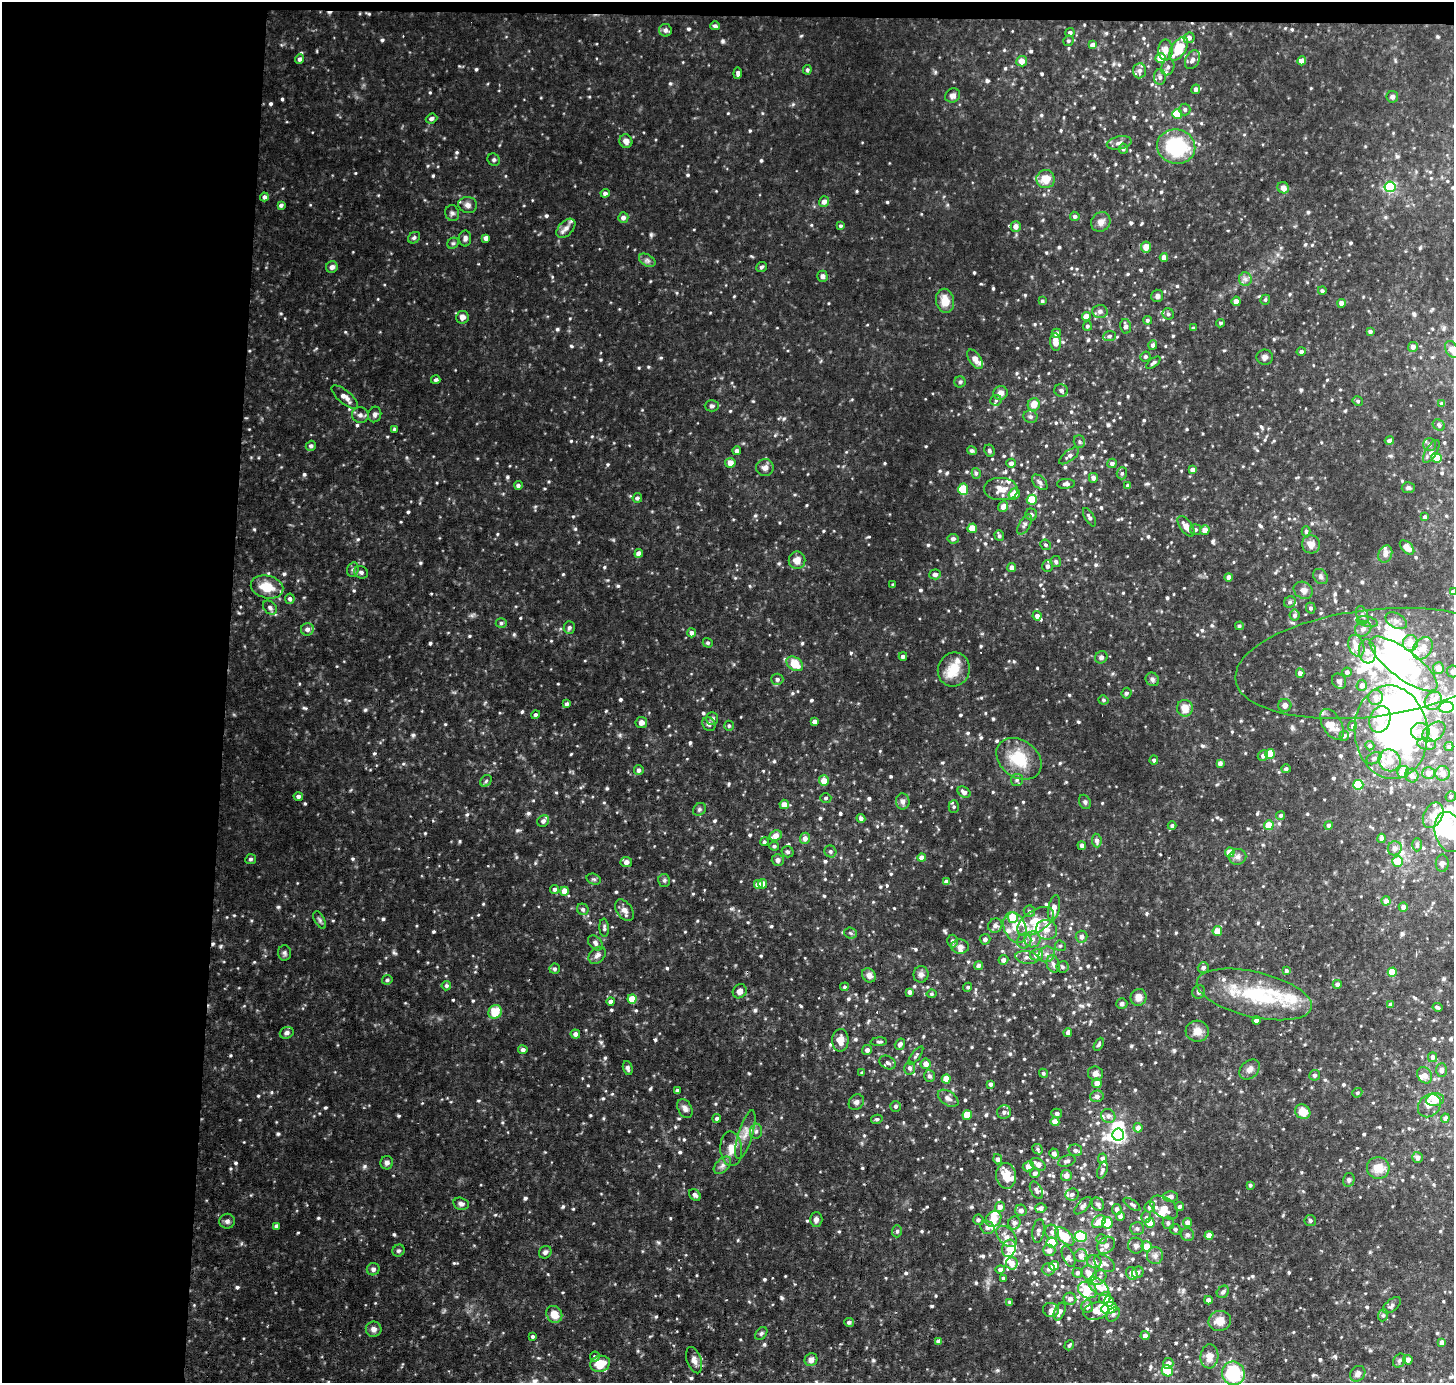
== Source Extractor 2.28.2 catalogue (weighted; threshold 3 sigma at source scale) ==
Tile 1 of 3 x 3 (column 1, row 1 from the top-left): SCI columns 169-1620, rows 3012-4392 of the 4525 x 4500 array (HDU 1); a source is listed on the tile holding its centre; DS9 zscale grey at full resolution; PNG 1456 x 1385 px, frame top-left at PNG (2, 2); each listed source drawn as its Kron ellipse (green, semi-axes under 4 px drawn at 4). Shown black and unused: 16% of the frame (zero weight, under 3 of 6 exposures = <1% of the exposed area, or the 3 px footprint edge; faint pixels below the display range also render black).
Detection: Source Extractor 2.28.2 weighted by HDU 2 'WHT'; one run over the whole footprint, this tile lists its part. Background 0.054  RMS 0.0075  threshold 0.0305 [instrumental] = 3 sigma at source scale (4.09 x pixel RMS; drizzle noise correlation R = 1.36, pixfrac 0.8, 0.05/0.05 arcsec/px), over >= 5 px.
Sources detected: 1016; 18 inside a brighter object's white glare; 4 cosmic-ray / hot-pixel residue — neither listed nor drawn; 55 inside a brighter listed object's ellipse — not listed separately; of the other 939, all 500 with FLUX_AUTO >= 1.23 (the completeness limit of this list) listed and drawn (439 fainter detections not listed), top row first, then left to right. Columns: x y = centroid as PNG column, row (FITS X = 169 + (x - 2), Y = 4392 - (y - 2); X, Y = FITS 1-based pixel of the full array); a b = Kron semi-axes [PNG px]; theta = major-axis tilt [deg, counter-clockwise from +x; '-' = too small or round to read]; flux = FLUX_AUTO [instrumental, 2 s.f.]
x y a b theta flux
715 26 5 4 - 1.7
665 30 6 6 - 2.6
1070 33 4 4 - 1.8
1189 38 5 5 - 2.7
1068 41 5 5 - 1.3
1092 45 4 4 - 3.7
1178 49 13 7 57 22
1166 50 10 7 87 6.2
1161 58 5 5 - 12
300 59 5 4 - 1.9
1192 60 10 7 62 3.7
1022 61 5 5 - 5.1
1302 61 4 4 - 6.5
1168 67 8 6 70 2.5
807 70 5 4 - 1.4
1139 71 7 6 - 2.7
738 73 5 4 - 2.2
1160 77 8 6 -89 2.4
1196 89 5 4 - 2.6
953 96 8 7 - 3.2
1392 97 6 5 - 2
1185 109 6 5 - 1.8
1177 114 5 5 - 24
431 118 6 4 22 1.8
626 141 7 6 - 3.5
1119 143 12 6 12 3
1176 147 19 17 -15 52
1123 149 5 4 - 1.7
494 160 6 6 - 1.3
1046 179 9 9 - 9.5
1390 187 5 5 - 78
1283 188 6 5 - 4.7
605 193 4 4 - 2.4
264 197 4 4 - 2.1
824 202 5 5 - 3.6
281 205 4 4 - 1.9
468 205 9 8 - 3.1
452 213 8 7 - 1.9
1075 216 5 4 - 1.6
623 218 5 5 - 3
1101 222 10 9 - 3.8
840 226 4 4 - 1.3
1016 226 5 5 - 4.2
566 228 11 7 46 3.7
414 238 6 5 - 1.4
465 238 8 6 90 2.2
486 238 4 4 - 3.3
453 243 6 5 - 1.3
1146 247 5 5 - 6.1
1164 257 4 4 - 4.7
647 260 9 5 -29 2.1
332 267 6 5 - 2.8
761 267 5 4 - 1.5
822 276 5 5 - 2.5
1245 279 7 6 - 2.4
1322 291 4 4 - 1.3
1157 296 6 6 - 2.1
1265 300 5 4 - 1.2
945 301 12 9 -81 9.5
1042 301 4 4 - 1.3
1236 301 5 4 - 4
1341 303 4 4 - 4.2
1100 311 7 6 - 2.4
1168 314 5 5 - 1.5
462 317 6 6 - 3.5
1086 317 4 4 - 9.4
1147 320 4 4 - 1.4
1221 323 4 4 - 1.4
1087 326 5 4 - 1.4
1126 326 7 5 -78 2.9
1193 328 4 3 - 1.3
1370 331 4 4 - 1.8
1056 333 5 4 - 3
1109 336 6 5 - 1.4
1056 342 9 5 -84 7
1153 345 5 4 - 1.7
1413 347 5 5 - 2.8
1452 349 9 6 -60 5.5
1301 351 4 4 - 1.8
1145 357 5 5 - 1.4
1265 357 8 7 - 2.5
975 359 11 6 -56 5.3
1153 363 8 4 38 1.5
436 380 5 4 - 1.5
960 382 5 5 - 1.2
1061 390 7 6 - 1.9
1001 393 7 7 - 3.7
345 397 16 6 -40 5
996 400 6 5 - 1.4
1358 401 5 4 - 1.4
1034 404 6 6 - 8.4
1442 404 4 4 - 2.3
712 406 7 5 2 1.7
375 414 8 6 74 2.1
360 415 8 7 - 2.6
1030 417 7 6 - 1.7
1439 425 6 5 - 1.4
394 429 4 3 - 1.3
1389 440 4 4 - 1.9
1079 442 6 5 - 1.4
1429 444 6 6 - 1.7
311 446 5 5 - 2
737 451 4 4 - 2.2
972 451 5 3 - 1.7
989 451 6 5 - 1.6
1431 452 13 5 58 2.4
1069 456 12 5 37 2.7
1437 458 5 4 - 11
730 463 5 5 - 6.1
1011 463 4 4 - 2.4
1112 463 5 4 - 2.7
765 468 9 8 - 3.2
1192 470 4 4 - 3.3
976 473 5 4 - 1.4
1122 473 6 5 - 1.3
1093 478 5 4 - 2.7
1040 482 9 5 -45 2.1
1066 484 9 5 3 2.2
518 485 4 4 - 1.6
1128 486 4 3 - 2.3
1408 488 6 5 - 1.5
963 489 5 5 - 17
1001 489 17 11 -3 7.6
1014 494 6 5 - 8.9
637 498 5 4 - 1.5
1032 500 5 5 - 17
1003 507 5 4 - 4.3
1031 514 6 6 - 1.5
1089 517 10 4 -60 2.1
1425 517 4 3 - 1.8
1025 524 11 5 60 2.2
1186 526 12 6 -54 5.5
972 528 5 4 - 10
1195 529 5 5 - 1.4
1205 530 5 4 - 5.6
1306 531 5 4 - 1.7
999 536 5 4 - 1.4
953 539 5 5 - 2.1
1311 544 9 9 - 5.5
1046 545 5 5 - 1.3
1407 547 9 5 -44 5.1
639 553 4 4 - 5.7
1385 554 9 6 71 3.6
797 560 9 8 - 5.9
1056 562 5 5 - 1.6
1047 566 6 5 - 2.2
1012 567 4 4 - 3.9
353 570 7 5 70 1.7
361 572 7 6 - 1.7
935 574 6 5 - 2.3
1229 577 4 4 - 3.5
1321 577 8 6 -48 2
893 585 3 3 - 1.4
267 587 16 11 -12 15
1303 590 10 8 -29 3.8
1453 592 4 4 - 2.4
290 599 5 5 - 1.7
1290 602 6 5 - 1.6
270 608 8 6 -44 2.2
1311 608 5 4 - 1.5
1295 615 5 5 - 2
1362 615 9 5 -68 1.9
1037 616 4 4 - 2.8
1396 621 11 7 -29 3.6
1367 622 10 5 -11 2.2
501 623 5 5 - 1.4
1239 626 4 4 - 1.7
569 628 6 5 - 1.6
307 629 6 6 - 2.8
1363 629 8 7 - 3.3
691 633 4 4 - 2.1
708 643 5 4 - 1.3
1410 643 8 7 - 8.3
1356 646 11 7 -70 10
1422 648 12 9 54 7
1367 651 12 8 -83 5.3
903 656 4 3 - 1.6
1101 657 6 6 - 1.9
1370 663 135 53 7 180
795 664 9 6 -34 14
1404 664 41 14 -37 67
1438 668 6 5 - 5.7
954 669 17 15 68 14
1452 671 6 6 - 2.2
1347 672 4 4 - 2.2
1300 673 4 4 - 3.1
777 679 6 5 - 2.3
1152 679 7 6 - 1.7
1339 681 8 6 -57 2.6
1362 685 5 5 - 3.5
1126 693 5 5 - 1.6
1376 697 7 7 - 4.6
1103 700 5 4 - 1.3
1433 701 9 8 - 7.4
567 704 4 4 - 1.8
1285 705 6 6 - 3.3
1446 707 7 5 8 28
1185 708 8 8 - 8
536 715 4 4 - 1.4
712 718 6 6 - 1.6
1380 719 13 10 70 6.9
814 722 4 4 - 3.1
641 723 6 5 - 3.3
709 724 7 6 - 2.4
1332 724 17 9 -60 6.7
729 726 5 5 - 1.4
1353 726 5 4 - 1.3
1391 732 47 36 -83 190
1420 732 9 8 - 5.5
1434 732 13 8 36 5.4
1344 736 5 4 - 1.2
1427 744 9 6 -9 2.6
1370 746 5 4 - 1.5
1449 747 4 4 - 1.8
1270 754 5 4 - 17
1263 756 5 5 - 2.1
1374 758 8 5 28 1.5
1019 759 24 18 -37 26
1154 760 4 4 - 1.6
1390 760 11 10 - 7.9
1220 763 4 4 - 2.9
1286 769 5 4 - 1.8
639 770 5 5 - 2.3
1403 772 6 6 - 8
1429 773 6 6 - 4.4
1442 773 7 7 - 4.7
1412 776 7 6 - 3.8
1017 780 6 6 - 1.6
486 781 6 5 - 1.3
824 781 5 5 - 8
1358 785 5 5 - 37
964 792 7 5 -33 2.6
298 796 4 4 - 2.2
1451 796 5 5 - 1.3
826 798 5 4 - 1.3
903 801 8 7 - 2.7
1085 802 7 5 -64 1.6
784 804 5 4 - 5.2
954 807 6 5 - 1.5
699 809 7 6 - 1.4
1281 815 5 4 - 1.5
1433 815 13 9 62 7.2
861 818 4 4 - 2.4
543 821 6 5 - 2
1269 825 5 5 - 9.9
1329 825 4 4 - 2.1
1172 826 4 4 - 1.6
1449 832 20 14 -74 25
775 836 6 5 - 6
805 838 5 5 - 3.7
1381 838 4 4 - 3
1097 841 7 5 -84 2.4
764 842 4 4 - 1.3
1417 845 6 4 89 1.8
774 846 5 4 - 1.3
1082 846 4 4 - 2.1
1395 848 7 7 - 3.4
830 851 6 5 - 1.6
788 852 6 5 - 1.5
1230 852 5 4 - 8.4
1238 857 9 7 13 2.5
922 858 4 4 - 5.1
251 859 5 5 - 1.6
778 860 6 6 - 2.8
1398 861 5 5 - 13
626 862 6 5 - 3.7
1442 863 8 6 -89 2.3
594 879 7 5 -19 1.3
664 880 6 6 - 1.5
946 882 4 4 - 2.6
762 884 5 4 - 7.2
758 885 5 5 - 4.1
554 889 4 4 - 2
564 891 4 4 - 8.2
1386 901 4 4 - 4.3
1403 907 4 4 - 2.8
1054 908 13 5 78 6.6
583 909 6 5 - 1.7
624 910 12 7 -55 4
1029 911 6 5 - 1.7
1013 918 5 5 - 16
320 920 10 5 -61 1.5
1035 921 20 11 32 15
995 925 7 7 - 3.1
604 928 9 5 -85 1.8
1015 928 16 11 -68 8.6
1047 930 10 9 - 6.1
1217 931 5 4 - 11
851 933 6 5 - 1.3
1081 937 6 6 - 2.7
985 939 5 5 - 2.4
1032 939 8 8 - 4.1
952 941 6 5 - 2.4
1024 941 7 7 - 3.3
595 943 8 6 -46 2.4
1060 946 5 5 - 1.2
960 947 9 7 -3 3.2
284 953 7 6 - 1.8
1047 954 8 7 - 3.7
597 955 10 7 43 3
1037 955 6 5 - 6.3
1027 957 12 6 -7 3.1
1003 960 5 4 - 3.2
1053 964 9 6 -71 2.6
979 965 4 4 - 2.3
1062 967 6 5 - 1.6
1203 967 6 5 - 2.3
555 969 5 5 - 1.5
1286 971 4 3 - 2.4
1392 972 4 4 - 15
921 974 8 7 - 2.8
869 975 8 6 -51 3.9
387 980 5 4 - 1.3
1337 984 4 4 - 2.2
446 986 5 4 - 1.5
844 987 4 4 - 1.2
968 987 5 4 - 1.3
740 991 7 6 - 3.7
910 992 4 4 - 3.1
1199 992 7 6 - 2.1
931 994 5 4 - 1.3
1254 994 59 22 -13 51
1138 997 8 8 - 5.5
632 999 4 4 - 11
611 1001 4 4 - 2.6
1122 1004 5 5 - 1.9
1391 1005 4 4 - 2.8
1437 1007 5 3 - 1.3
495 1012 7 6 - 14
1256 1020 4 3 - 2.1
1197 1031 11 10 - 5.6
1068 1032 4 4 - 3
287 1033 7 5 22 2.4
575 1034 4 4 - 3
840 1040 11 8 88 8.8
879 1042 8 4 3 1.4
900 1044 6 5 - 2.3
1099 1044 7 4 62 1.3
523 1050 4 4 - 2.4
867 1050 5 5 - 2.4
916 1056 11 4 54 1.5
1433 1057 5 4 - 2.1
887 1063 8 6 -29 2.3
926 1064 5 5 - 4.6
628 1068 7 4 -75 1.7
910 1068 6 5 - 2.3
1250 1069 11 8 43 3.5
1442 1070 7 5 88 2.4
862 1073 4 4 - 1.3
1043 1073 5 4 - 1.4
1095 1074 7 7 - 3.5
1315 1075 5 5 - 1.3
1425 1075 8 7 - 3.9
929 1076 6 5 - 2.1
946 1079 4 4 - 11
1097 1083 5 4 - 5.8
991 1084 4 4 - 1.6
677 1091 4 4 - 1.9
1357 1093 5 4 - 1.4
1097 1096 6 6 - 3
948 1098 11 7 -34 3.2
1435 1100 9 6 8 9.2
856 1102 8 7 - 2.4
1429 1105 13 10 48 5.1
896 1106 5 5 - 1.6
685 1109 10 6 -64 3.1
1004 1112 7 6 - 2.7
1303 1112 8 7 - 9.8
1057 1113 5 5 - 2.2
967 1115 5 4 - 11
1108 1116 7 7 - 2.8
717 1118 4 4 - 1.6
1445 1118 4 4 - 2
877 1119 6 4 11 1.3
1055 1122 4 4 - 7.2
1138 1128 4 4 - 4
756 1131 7 6 - 1.9
745 1135 25 7 73 6.9
1118 1135 6 6 - 110
731 1149 17 11 -86 7.9
1038 1149 5 4 - 1.3
1075 1150 7 6 - 2.6
1054 1153 5 4 - 2.6
1417 1157 5 5 - 3
1102 1158 5 4 - 1.8
998 1159 5 4 - 1.7
1067 1161 9 5 19 2.2
387 1163 7 6 - 2.2
1038 1164 8 5 -33 4.4
722 1165 10 6 45 2.8
1028 1166 6 4 28 5
1378 1168 11 11 - 10
1102 1170 9 5 71 1.6
1035 1173 5 5 - 2.6
1066 1175 5 5 - 3.7
1006 1176 13 10 -83 13
1349 1180 7 5 77 1.7
1250 1185 3 3 - 1.3
1036 1190 9 5 -59 2.4
1072 1194 7 6 - 2.6
695 1195 6 5 - 2
1171 1196 7 5 0 2.2
461 1204 8 6 -14 2.3
1098 1204 7 6 - 2
1132 1204 10 4 -34 1.5
1083 1206 11 5 47 2
1180 1206 5 4 - 1.8
1000 1207 5 5 - 4.1
1150 1207 5 5 - 2.2
1041 1208 6 5 - 2.6
1164 1208 15 10 -34 6.3
1117 1209 5 4 - 2.8
1021 1210 6 5 - 2.8
1120 1216 4 4 - 2.7
1146 1217 6 5 - 1.2
816 1219 7 6 - 2.3
994 1219 8 7 - 6.2
978 1220 5 5 - 1.5
1310 1220 6 5 - 1.3
227 1221 8 7 - 2.2
1099 1222 7 5 41 7.4
1014 1223 6 6 - 2.3
1107 1223 6 5 - 27
1150 1223 5 4 - 12
1168 1223 6 6 - 2.2
1188 1223 4 4 - 5.2
276 1226 4 4 - 1.9
987 1227 7 6 - 2.2
1137 1229 7 6 - 2.1
1175 1229 5 5 - 1.5
897 1231 6 5 - 1.4
1038 1231 12 6 81 2.6
1052 1232 7 6 - 2.3
1187 1235 7 6 - 2
1209 1235 4 4 - 7
1006 1236 12 8 -48 5.2
1065 1236 12 6 -43 20
1081 1236 6 5 - 25
1101 1239 5 4 - 1.3
1052 1242 5 5 - 19
1106 1245 9 7 42 3.5
1136 1246 8 7 - 2.3
1147 1246 5 5 - 7.9
1009 1248 9 7 71 4.8
1049 1250 6 6 - 4.2
398 1251 6 5 - 1.4
545 1252 7 6 - 1.9
1068 1256 11 5 -67 2
1081 1256 6 6 - 5
1155 1256 8 8 - 2.9
1094 1262 7 6 - 2.5
1012 1263 6 6 - 7.4
1104 1263 11 7 -32 3.5
1054 1266 5 4 - 10
373 1269 6 6 - 2.1
1000 1269 5 4 - 2.3
1048 1269 6 6 - 2
1138 1272 6 5 - 1.6
1077 1273 5 5 - 1.6
1089 1273 8 7 - 5.3
1132 1273 7 5 -62 5
1099 1277 8 6 38 2.2
1003 1278 4 4 - 1.7
1099 1287 12 7 -39 8.8
1087 1290 10 8 -28 12
1223 1292 7 5 48 1.6
1105 1298 6 5 - 3.6
1070 1299 6 6 - 2.7
1208 1300 4 4 - 3.4
1109 1301 5 5 - 11
1010 1302 4 4 - 1.9
1392 1305 11 5 39 2.2
1087 1307 6 6 - 3.6
1109 1308 8 5 17 12
1051 1310 8 7 - 2.5
1060 1311 9 5 67 3.1
1096 1311 13 8 17 9.4
554 1314 9 7 -58 7.4
1113 1314 8 5 49 1.6
1383 1315 6 5 - 1.3
1220 1321 11 10 - 6.9
849 1322 5 4 - 1.9
374 1329 8 7 - 3
761 1333 7 5 49 1.5
532 1336 3 3 - 1.5
1145 1336 4 4 - 3.2
939 1341 4 4 - 4.4
1442 1342 4 4 - 2.9
1069 1345 5 4 - 1.3
1209 1356 12 9 86 7.9
595 1357 5 5 - 1.6
694 1360 14 7 -71 4
811 1360 7 6 - 3.4
1408 1360 5 4 - 3.3
1399 1361 7 6 - 1.7
1168 1363 5 5 - 4.1
600 1364 10 8 15 12
1167 1371 6 5 - 19
1233 1373 12 11 - 46
1358 1374 8 7 - 2.5
Overlapping masked pixels (flux is a lower limit): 1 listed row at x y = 1370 663
Isophote crosses this tile's border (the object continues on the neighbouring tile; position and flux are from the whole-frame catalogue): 6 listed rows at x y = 1452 349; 1453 592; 1452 671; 1446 707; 1449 832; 1233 1373
Unlisted compact peaks at least as high as the median listed source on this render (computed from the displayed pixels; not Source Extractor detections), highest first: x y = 345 332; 661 358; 234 915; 728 113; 612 1094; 801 36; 981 284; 1014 661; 806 505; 734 296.